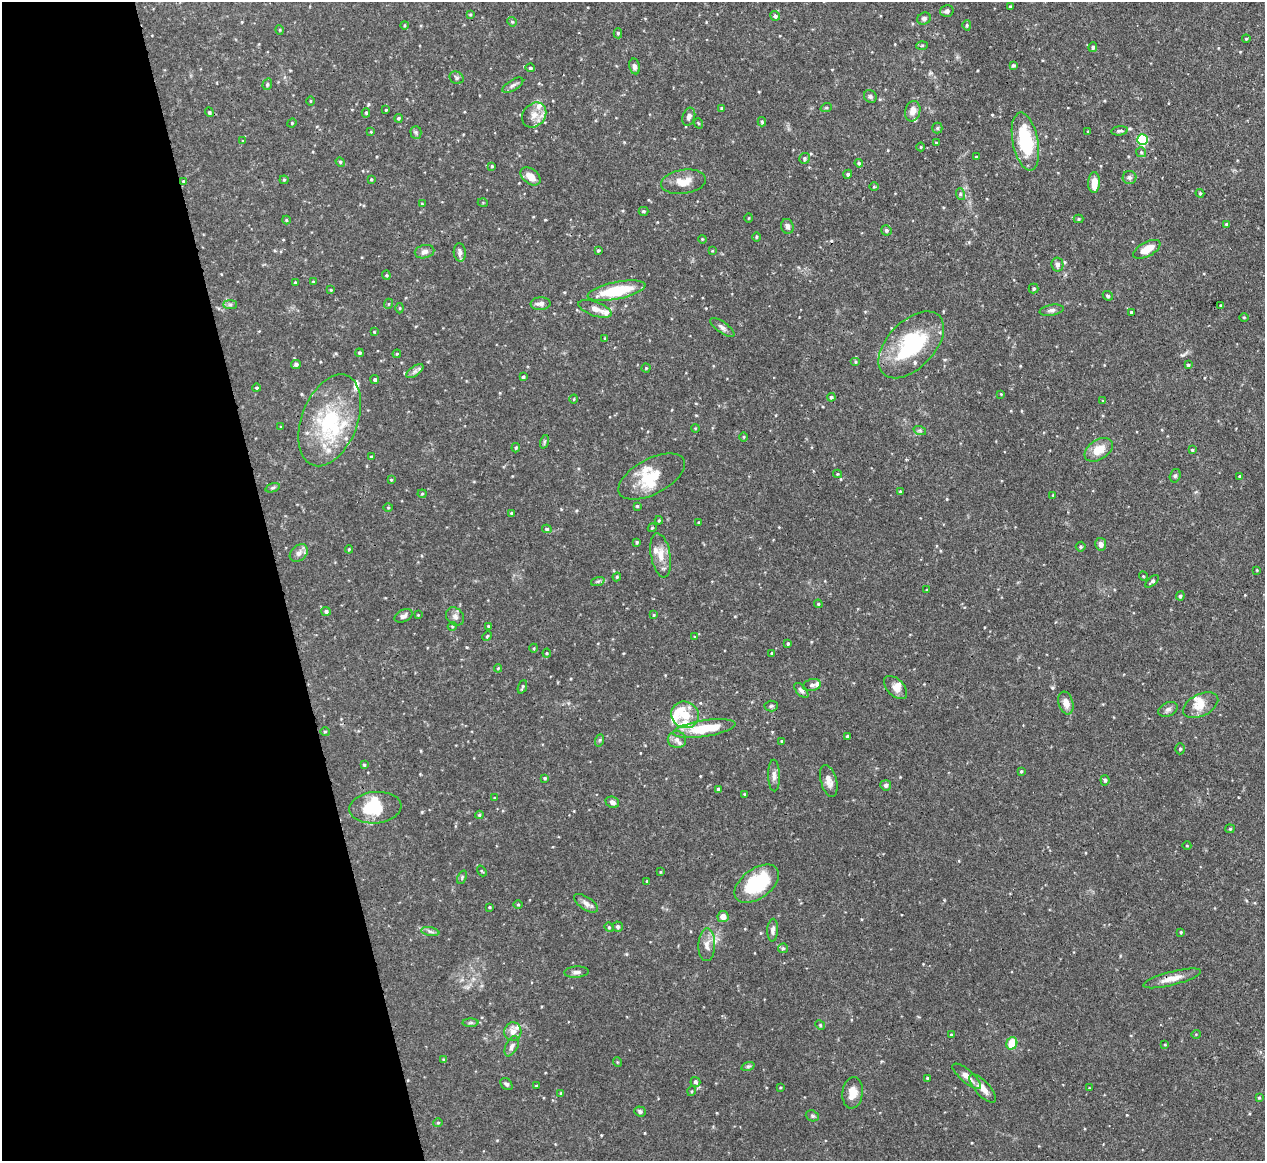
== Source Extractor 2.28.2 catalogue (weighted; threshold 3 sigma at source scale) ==
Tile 5 of 4 x 4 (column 1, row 2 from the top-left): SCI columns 9-1271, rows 2466-3624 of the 5067 x 5049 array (HDU 1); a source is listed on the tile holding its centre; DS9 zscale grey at full resolution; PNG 1267 x 1163 px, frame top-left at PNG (2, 2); each listed source drawn as its Kron ellipse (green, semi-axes under 4 px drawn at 4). Shown black and unused: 22% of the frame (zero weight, under 3 of 4 exposures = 1% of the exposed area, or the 3 px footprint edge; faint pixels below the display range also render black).
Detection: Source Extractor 2.28.2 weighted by HDU 2 'WHT'; one run over the whole footprint, this tile lists its part. Background 0.0736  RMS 0.0041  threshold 0.0184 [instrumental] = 3 sigma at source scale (4.5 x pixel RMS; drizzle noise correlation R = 1.50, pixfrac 1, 0.05/0.05 arcsec/px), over >= 5 px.
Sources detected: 263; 1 inside a brighter object's white glare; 1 cosmic-ray / hot-pixel residue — neither listed nor drawn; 21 inside a brighter listed object's ellipse — not listed separately; the other 240 listed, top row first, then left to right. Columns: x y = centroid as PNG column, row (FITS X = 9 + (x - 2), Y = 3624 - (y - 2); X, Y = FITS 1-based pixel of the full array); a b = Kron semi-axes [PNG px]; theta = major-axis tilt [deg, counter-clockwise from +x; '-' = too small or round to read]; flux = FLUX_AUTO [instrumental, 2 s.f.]
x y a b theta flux
1010 6 3 3 - 0.41
947 11 7 5 16 1
470 14 4 3 - 0.45
775 16 5 4 - 0.81
924 19 7 6 - 1.1
512 22 5 4 - 0.49
405 25 4 3 - 0.36
967 25 5 4 - 0.56
280 30 5 3 - 0.35
618 33 5 4 - 0.6
1246 39 4 4 - 0.39
922 45 6 3 3 0.49
1093 47 5 4 - 0.74
1013 65 4 4 - 0.69
635 66 8 5 -78 1.3
530 68 4 4 - 0.72
456 78 7 6 - 0.89
267 84 6 4 71 0.61
513 85 12 5 31 1.2
870 96 7 6 - 0.93
310 101 5 3 - 0.34
721 108 4 3 - 0.39
826 108 6 3 18 0.5
386 110 3 3 - 0.37
913 111 10 7 74 3
209 112 5 4 - 0.62
366 113 4 4 - 0.62
534 115 13 11 48 4.1
689 117 9 6 71 1.6
398 118 4 4 - 0.56
762 122 4 3 - 0.55
292 123 5 4 - 0.45
698 123 5 3 - 0.35
937 128 5 5 - 0.58
1120 131 8 4 7 0.83
371 132 4 4 - 0.35
416 132 6 5 - 0.73
1088 132 3 3 - 0.43
1143 140 5 5 - 31
243 141 4 3 - 0.33
1025 142 29 12 -79 25
936 143 3 3 - 0.45
921 147 4 4 - 0.42
1141 152 5 5 - 0.59
976 157 3 3 - 0.42
804 158 5 5 - 0.79
340 162 5 4 - 0.6
859 163 4 4 - 0.66
492 166 3 3 - 0.4
848 174 4 4 - 0.85
530 176 11 7 -38 4.3
1129 177 7 6 - 0.94
371 179 3 3 - 0.41
284 180 4 4 - 0.47
183 181 4 3 - 0.33
683 182 22 12 8 5.7
1094 183 10 6 89 5.1
874 187 5 3 - 0.37
1200 193 4 4 - 0.48
960 194 6 3 -72 0.6
483 203 5 3 - 0.36
422 204 3 3 - 0.35
643 211 5 4 - 0.61
749 218 4 3 - 0.32
1078 219 5 4 - 0.59
286 220 4 4 - 0.41
1226 224 4 4 - 0.73
787 226 7 6 - 1.6
886 230 5 5 - 0.89
756 237 4 3 - 0.43
702 239 4 3 - 0.35
1147 249 15 7 28 6.5
598 250 3 3 - 0.45
712 251 4 3 - 0.34
425 252 10 6 14 1.6
460 252 9 6 -86 1.7
1057 265 7 6 - 1.3
386 275 4 4 - 0.48
313 282 3 3 - 0.37
295 283 4 3 - 0.68
1034 289 5 5 - 0.67
331 290 4 3 - 0.38
617 291 29 8 11 18
1108 296 5 4 - 0.78
388 304 5 3 - 0.4
540 304 10 6 2 2
230 305 7 4 0 0.87
1220 305 3 3 - 0.35
400 308 5 3 - 0.38
595 309 18 7 -20 3
1052 310 12 5 10 1.3
1131 312 3 3 - 0.66
1244 317 5 3 - 0.36
722 327 14 5 -35 1.6
374 332 4 4 - 0.32
605 338 4 3 - 0.41
911 345 40 23 46 33
359 353 4 4 - 0.63
397 354 4 3 - 0.41
856 362 5 4 - 0.53
296 364 5 4 - 0.95
1188 365 4 3 - 0.61
646 368 4 4 - 0.45
415 371 10 5 35 1.5
523 377 4 3 - 0.58
375 379 4 4 - 0.77
257 388 4 3 - 0.56
1001 394 3 3 - 0.28
831 397 4 4 - 0.62
574 399 4 3 - 0.36
1103 401 4 4 - 0.43
330 420 48 28 69 36
281 427 4 3 - 0.28
695 428 4 3 - 0.34
920 431 6 4 -19 0.69
744 437 5 3 - 0.37
544 442 7 4 72 0.61
516 448 5 4 - 0.53
1099 450 16 9 33 6.6
1192 450 4 3 - 0.43
371 457 4 3 - 0.62
837 474 4 4 - 0.45
652 476 36 17 28 12
1175 476 7 5 73 0.75
1239 476 4 3 - 0.38
391 480 4 3 - 0.42
273 488 7 4 20 0.7
900 491 4 3 - 0.41
422 494 4 4 - 0.43
1053 495 4 3 - 0.38
637 506 4 4 - 0.46
388 507 5 3 - 0.37
511 513 4 3 - 0.45
659 520 4 4 - 0.39
699 522 4 3 - 0.31
652 528 4 3 - 0.36
547 529 5 4 - 0.69
637 542 4 3 - 0.54
1101 544 6 5 - 1.8
1081 547 5 5 - 0.58
349 549 4 4 - 0.42
299 553 10 7 42 2.1
661 555 22 10 -80 5
1257 570 4 2 - 0.27
1143 576 4 3 - 0.36
617 577 4 4 - 0.48
598 581 7 4 18 0.71
1152 581 8 4 43 0.95
927 590 3 3 - 0.41
1180 596 5 4 - 0.76
818 604 4 4 - 0.48
326 611 5 4 - 1
418 615 3 3 - 0.31
654 615 4 3 - 0.43
403 616 9 6 27 1.5
455 616 10 8 -46 1.7
452 626 4 4 - 0.46
488 626 3 3 - 0.34
487 636 5 4 - 0.49
695 637 4 3 - 0.32
788 644 3 3 - 0.59
534 648 4 3 - 0.35
547 653 4 4 - 0.39
772 653 4 3 - 0.37
498 668 4 4 - 0.36
812 685 9 6 12 1.2
522 687 7 3 69 0.6
895 687 14 8 -46 3
801 690 9 5 -48 1.1
1066 703 11 7 -73 3.2
1201 705 19 11 27 5.5
771 706 6 5 - 0.73
1168 709 10 7 25 1.4
685 715 14 13 - 8.2
704 728 31 8 9 15
325 732 4 4 - 0.48
847 736 3 3 - 0.46
600 740 6 4 70 0.59
677 740 9 8 - 2
782 741 3 3 - 0.55
1180 749 5 4 - 0.66
364 765 4 4 - 0.53
1021 771 4 3 - 0.42
774 775 16 6 -89 1.9
545 778 3 3 - 0.57
1105 780 5 4 - 0.67
829 781 16 8 -75 2.9
886 785 5 5 - 1.1
718 789 4 4 - 0.89
744 794 3 3 - 0.42
494 798 4 3 - 0.35
612 802 7 5 -22 1.4
375 808 26 16 5 15
479 815 4 4 - 0.6
1230 829 4 4 - 0.45
1187 846 4 3 - 0.3
482 871 6 3 -52 0.39
660 872 4 3 - 0.31
462 877 7 4 66 0.58
647 881 4 3 - 0.34
757 884 25 15 36 24
586 903 14 6 -34 2
518 904 5 3 - 0.34
490 907 3 3 - 0.4
723 917 5 5 - 3
618 926 5 5 - 0.85
609 927 5 4 - 0.47
773 930 11 5 87 1.6
430 932 9 4 -10 0.99
1181 932 3 3 - 0.4
707 945 16 8 89 3
783 948 5 4 - 0.59
576 972 12 5 3 1.4
1172 978 30 6 14 4.6
470 1023 8 4 0 0.71
820 1025 5 4 - 0.45
513 1032 9 8 - 2.7
1196 1034 5 3 - 0.33
951 1035 3 3 - 0.39
1012 1043 6 5 - 8.8
1165 1045 4 2 - 0.33
512 1046 11 6 63 1.4
444 1060 3 3 - 0.57
617 1062 5 3 - 0.33
748 1066 7 4 19 0.67
967 1076 18 6 -41 3
927 1078 3 3 - 0.5
695 1082 5 5 - 0.81
506 1084 7 5 -45 0.98
536 1086 3 3 - 0.38
780 1087 4 3 - 0.34
983 1088 18 7 -47 3.5
1089 1088 3 2 - 0.32
692 1091 5 3 - 0.4
561 1093 4 4 - 0.39
853 1093 16 10 82 5
1259 1098 4 3 - 0.46
640 1111 6 5 - 1
812 1116 7 5 -20 0.73
438 1123 5 4 - 0.47
Overlapping masked pixels (flux is a lower limit): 1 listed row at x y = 1172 978